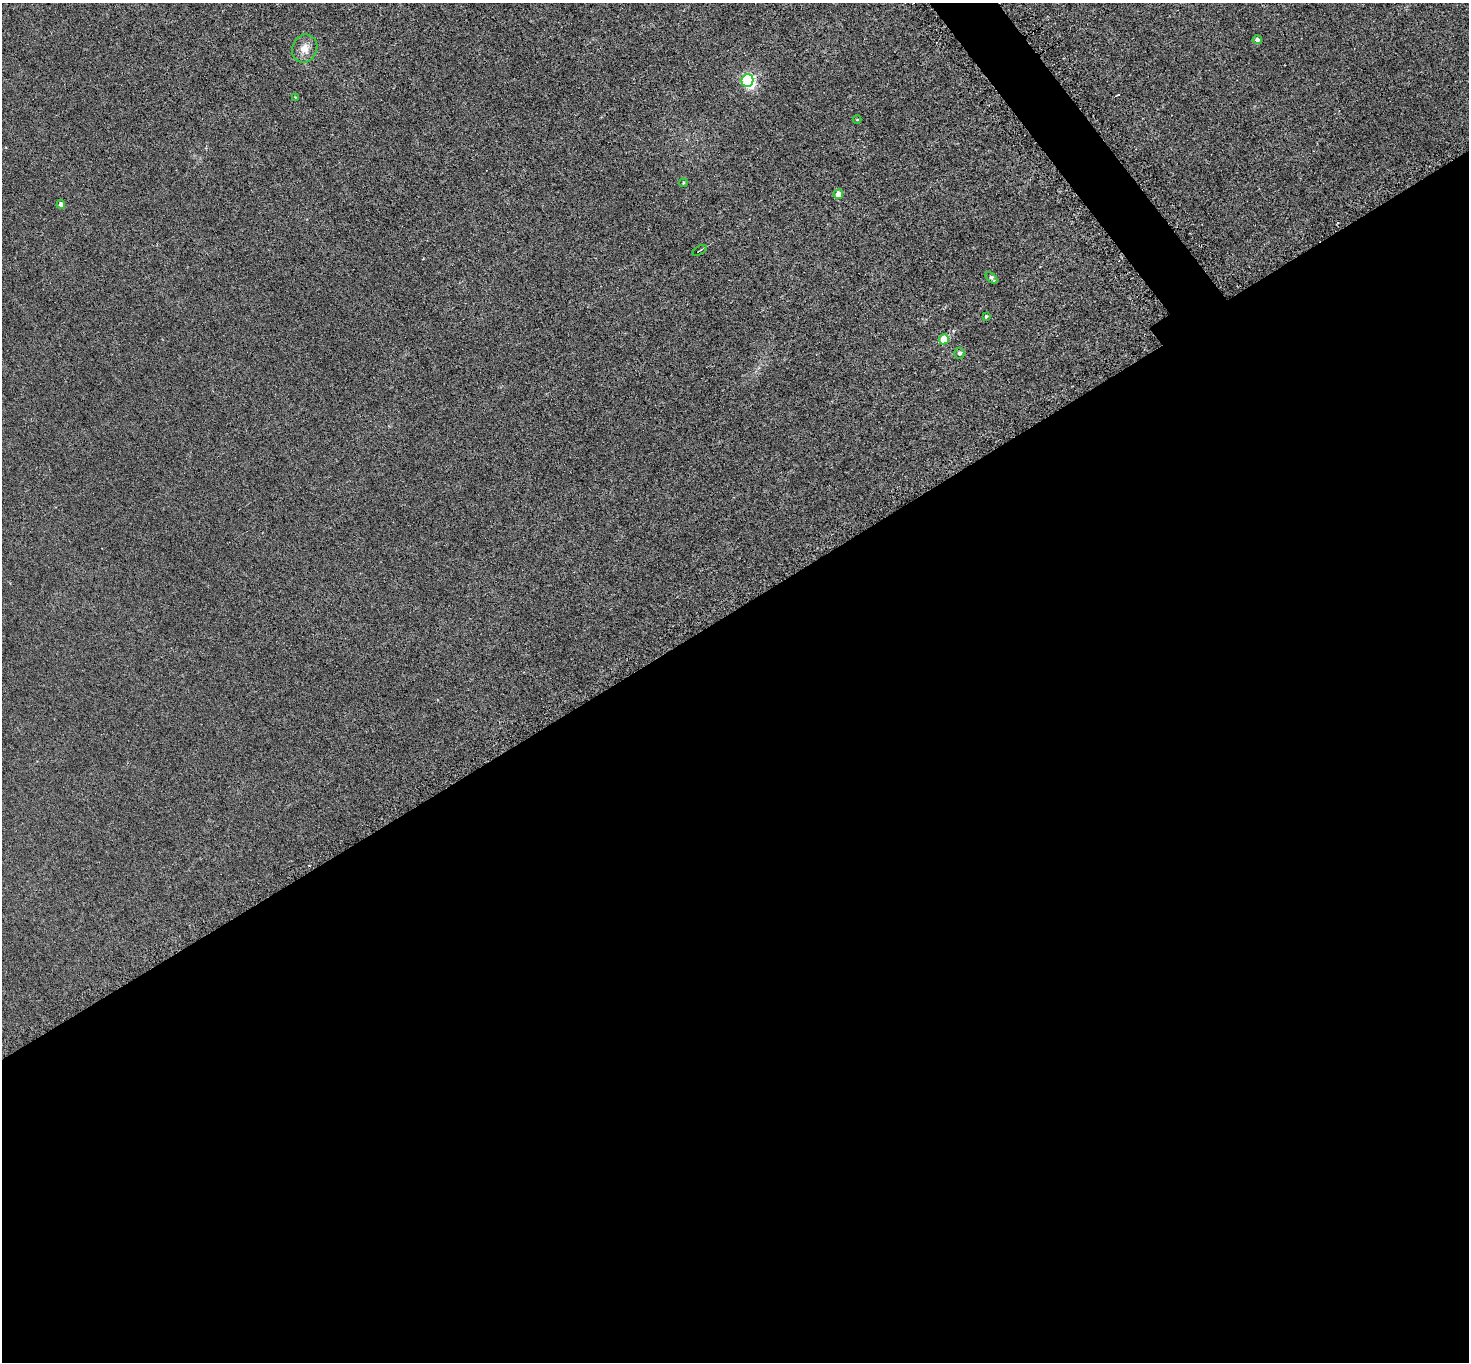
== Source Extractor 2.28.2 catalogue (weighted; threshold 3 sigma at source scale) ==
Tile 15 of 4 x 4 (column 3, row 4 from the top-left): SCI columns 2977-4443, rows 323-1682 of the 5952 x 5945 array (HDU 1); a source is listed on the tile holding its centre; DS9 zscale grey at full resolution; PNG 1471 x 1364 px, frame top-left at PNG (2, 3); each listed source drawn as its Kron ellipse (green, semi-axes under 4 px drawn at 4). Shown black and unused: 57% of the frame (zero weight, under 3 of 6 exposures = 3% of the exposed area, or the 3 px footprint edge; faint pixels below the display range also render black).
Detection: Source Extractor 2.28.2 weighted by HDU 2 'WHT'; one run over the whole footprint, this tile lists its part. Background 0.00453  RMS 0.0031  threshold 0.0128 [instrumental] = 3 sigma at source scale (4.09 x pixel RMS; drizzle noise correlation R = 1.36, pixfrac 0.8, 0.05/0.05 arcsec/px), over >= 5 px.
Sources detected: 14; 1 inside a brighter object's white glare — neither listed nor drawn; the other 13 listed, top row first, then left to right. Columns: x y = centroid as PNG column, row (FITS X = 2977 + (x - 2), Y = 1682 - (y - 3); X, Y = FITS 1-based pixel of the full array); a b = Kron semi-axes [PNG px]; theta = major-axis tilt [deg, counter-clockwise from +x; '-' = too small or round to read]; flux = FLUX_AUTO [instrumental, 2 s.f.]
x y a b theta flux
1257 40 4 4 - 0.95
305 49 14 12 69 3.3
747 80 6 6 - 32
295 97 3 3 - 0.18
857 120 4 3 - 0.23
683 183 4 3 - 0.24
838 194 5 4 - 2.8
61 204 4 4 - 1.1
700 250 8 2 33 0.33
991 278 7 3 -45 0.8
986 316 4 3 - 0.29
944 339 5 5 - 7.7
959 353 5 5 - 0.84